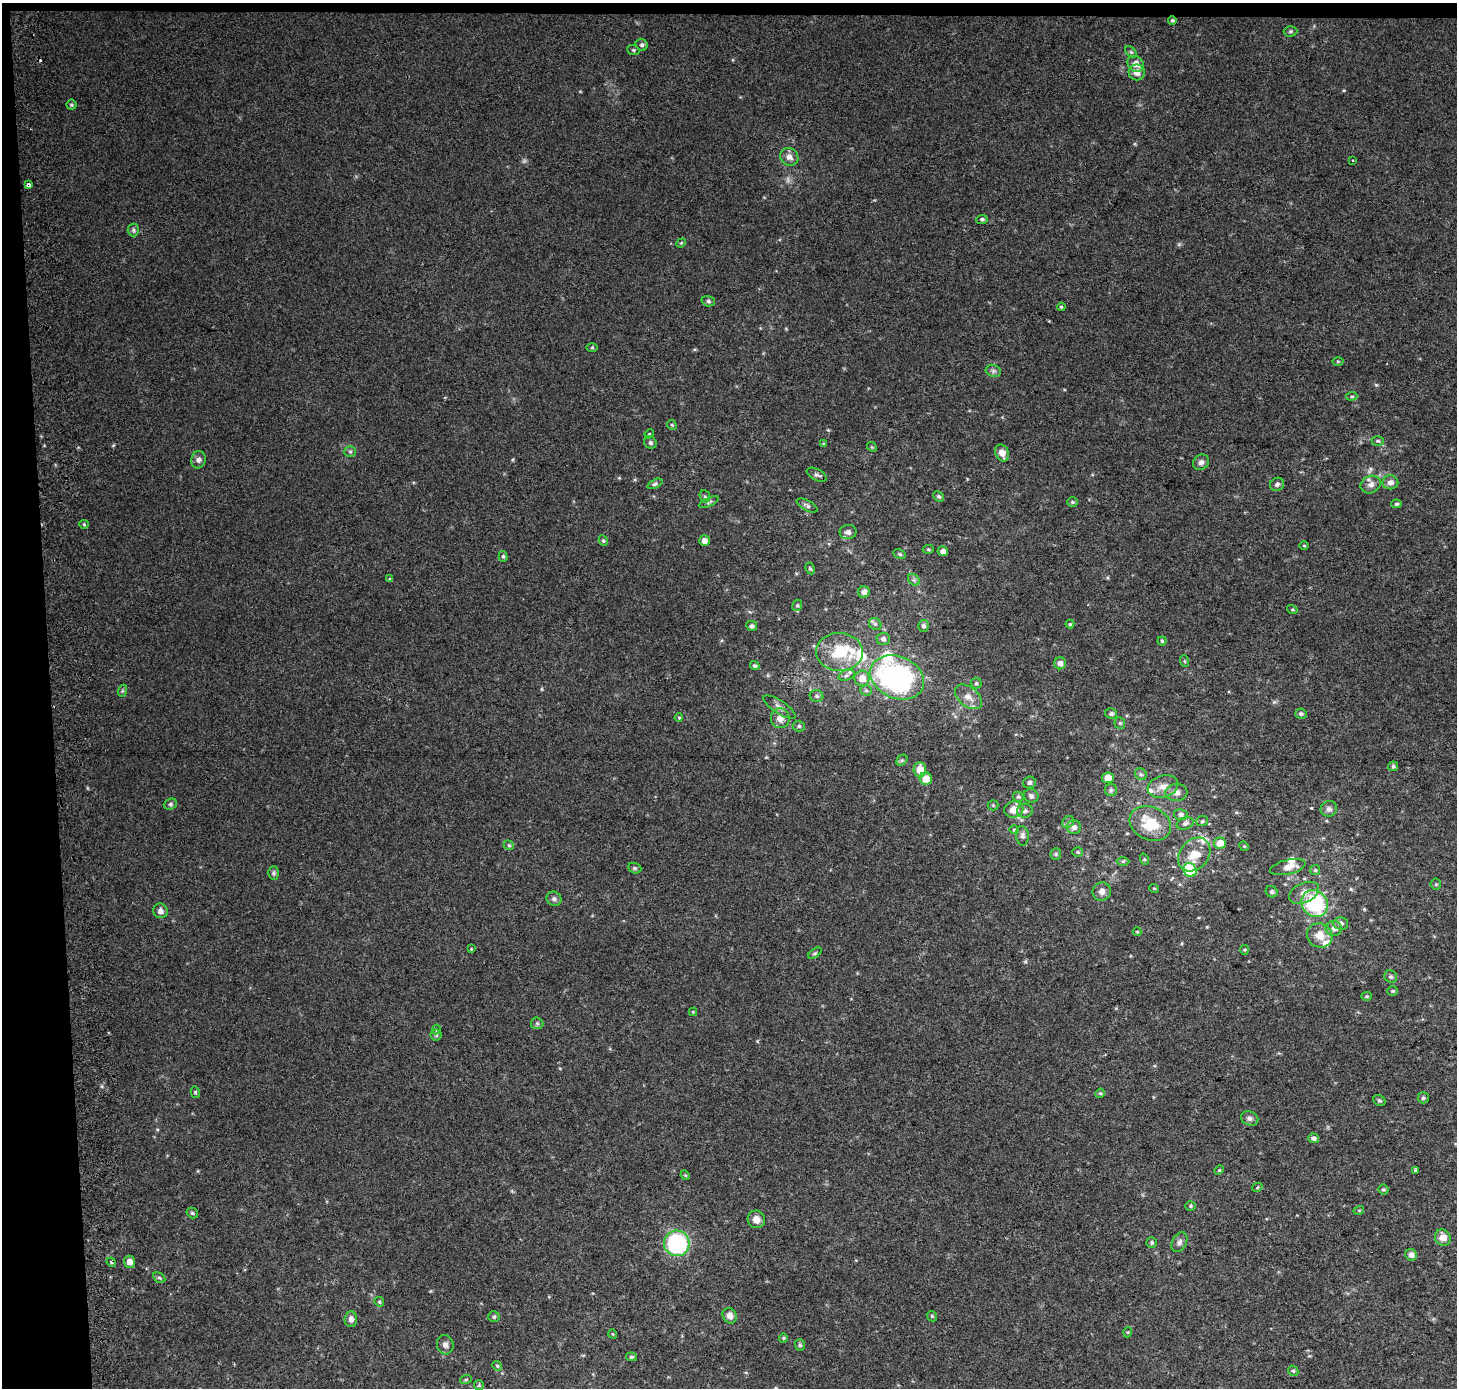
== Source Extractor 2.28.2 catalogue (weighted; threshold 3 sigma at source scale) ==
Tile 1 of 3 x 3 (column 1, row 1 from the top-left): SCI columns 75-1529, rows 2774-4159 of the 4511 x 4167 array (HDU 1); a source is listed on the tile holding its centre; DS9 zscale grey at full resolution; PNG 1459 x 1390 px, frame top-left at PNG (2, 3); each listed source drawn as its Kron ellipse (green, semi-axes under 4 px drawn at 4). Shown black and unused: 4% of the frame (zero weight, under 2 of 3 exposures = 2% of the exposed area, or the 3 px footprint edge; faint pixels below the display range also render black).
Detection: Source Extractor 2.28.2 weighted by HDU 2 'WHT'; one run over the whole footprint, this tile lists its part. Background 0.0707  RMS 0.013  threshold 0.058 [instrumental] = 3 sigma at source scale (4.5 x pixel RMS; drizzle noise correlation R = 1.50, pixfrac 1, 0.0396/0.0396 arcsec/px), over >= 5 px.
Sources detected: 191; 2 too faint to see at this stretch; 2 cosmic-ray / hot-pixel residue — neither listed nor drawn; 8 inside a brighter listed object's ellipse — not listed separately; the other 179 listed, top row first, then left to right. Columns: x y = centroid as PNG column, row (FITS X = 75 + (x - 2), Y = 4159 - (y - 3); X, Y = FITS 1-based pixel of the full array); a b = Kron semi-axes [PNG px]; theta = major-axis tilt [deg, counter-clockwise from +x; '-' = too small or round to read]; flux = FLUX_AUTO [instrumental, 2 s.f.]
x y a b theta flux
1172 20 4 4 - 2.3
1290 31 7 5 2 2.2
642 45 6 5 - 2.7
633 50 6 5 - 1.9
1131 52 7 4 -45 1.9
1136 64 9 7 -38 9.4
1137 72 8 8 - 9.3
71 105 5 5 - 1.9
789 157 9 8 - 7.9
1353 160 3 2 - 1.2
29 185 4 3 - 6
982 219 6 4 7 2.3
133 230 6 5 - 2.8
681 243 5 4 - 1.2
708 301 7 5 -17 2.4
1061 307 4 3 - 1.4
592 348 5 3 - 1.4
1338 361 5 3 - 1.3
993 371 8 6 -19 3.3
1352 396 6 4 5 1.6
672 425 5 4 - 1.4
649 434 5 4 - 1.2
1378 441 6 5 - 2
650 443 6 6 - 3.2
824 444 4 3 - 1.6
872 447 5 4 - 1.4
350 452 6 5 - 2.4
1002 453 9 6 -65 9.1
198 460 9 7 78 4.9
1201 462 8 7 - 4.6
817 475 11 5 -27 3.6
1390 482 8 7 - 7.2
655 484 8 4 26 2.4
1277 484 7 6 - 3.3
1371 484 10 8 26 6.9
705 496 6 5 - 2.2
939 497 6 4 -42 2.7
709 502 11 4 24 2.7
1072 502 5 4 - 1.8
1396 504 5 4 - 2.1
807 505 11 5 -28 3.5
84 524 4 4 - 1.4
848 532 8 7 - 5.8
603 541 5 4 - 1.9
704 541 5 5 - 7.5
1304 546 4 3 - 1.1
928 549 6 4 -1 1.8
943 551 5 5 - 7.2
900 554 6 4 -27 2.2
503 556 5 4 - 2
810 568 6 4 -61 1.8
390 579 4 3 - 2
914 580 6 5 - 2.9
864 592 6 5 - 6.5
797 605 6 4 68 1.9
1292 609 5 3 - 1.4
875 624 7 5 -40 2.7
1070 624 4 4 - 1.7
752 626 5 5 - 3.6
923 626 6 5 - 3.4
883 639 6 6 - 4.5
1162 641 4 4 - 1.5
839 652 23 19 -2 48
1184 661 6 3 -70 1.6
1060 663 6 6 - 5.9
755 666 5 4 - 2.3
846 675 8 5 20 3.4
897 677 28 21 -24 250
862 678 7 7 - 15
976 683 5 5 - 2.5
866 690 5 5 - 2.3
122 691 6 4 72 1.6
816 696 7 6 - 3.1
968 697 15 9 -39 13
779 707 19 6 -33 6.9
1111 714 6 5 - 3.2
1301 714 5 5 - 2.7
679 717 4 3 - 1.9
780 718 10 9 - 11
1120 723 6 5 - 2.3
799 726 6 5 - 2.5
902 760 6 5 - 2
1393 766 5 5 - 2.3
920 770 7 6 - 16
1141 774 6 5 - 2.5
1108 778 6 5 - 13
926 779 6 6 - 15
1029 783 6 6 - 3.4
1163 786 15 11 16 13
1111 790 6 6 - 2.7
1176 792 11 8 5 7.5
1031 796 7 6 - 3.6
1018 797 5 5 - 2.1
170 804 7 5 20 2.4
993 805 5 5 - 1.7
1329 809 8 8 - 4.6
1014 810 9 8 - 16
1025 811 8 7 - 4.2
1181 815 7 5 -13 4.3
1202 821 6 5 - 2.1
1068 822 6 5 - 2.6
1150 823 21 16 -24 42
1185 823 9 5 20 3.9
1074 827 7 7 - 5.1
1014 830 4 4 - 1.5
1022 836 10 6 -83 4
1220 843 6 5 - 16
509 845 5 4 - 1.9
1244 846 5 4 - 1.3
1078 852 5 4 - 2.1
1056 854 6 5 - 2.2
1194 855 18 14 51 26
1144 859 6 3 -71 1.4
1123 861 6 4 1 1.8
1288 867 18 7 13 12
635 868 7 5 -21 2.1
1190 870 7 6 - 52
1315 870 5 5 - 2
274 873 6 5 - 2.7
1436 884 5 5 - 1.9
1154 888 5 3 - 1.1
1102 892 9 9 - 6.5
1272 892 6 5 - 2.6
1304 893 16 9 25 12
554 899 8 7 - 3.7
1315 904 14 12 -51 100
160 911 7 7 - 5.9
1341 923 7 6 - 4.2
1334 928 8 7 - 7.2
1137 932 4 4 - 1.3
1320 935 13 12 - 16
471 949 4 3 - 0.99
1244 950 5 4 - 1.4
815 953 8 4 35 2
1391 977 6 6 - 2.8
1392 991 5 4 - 1.8
1367 996 5 4 - 1.8
693 1012 4 4 - 1.1
537 1023 6 6 - 2.5
436 1029 5 3 - 2.8
436 1035 5 5 - 1.9
195 1092 6 4 -77 2
1100 1093 5 4 - 1.6
1423 1098 5 5 - 2.3
1379 1101 6 5 - 2.2
1250 1118 9 7 -22 4.4
1313 1138 5 5 - 4.7
1219 1170 4 4 - 1.4
1416 1170 4 3 - 6.8
685 1175 5 4 - 1.3
1257 1187 5 4 - 1.4
1383 1189 5 5 - 2.1
1190 1206 5 4 - 2
1359 1210 5 3 - 1.2
192 1213 6 5 - 2.4
756 1219 9 8 - 9.6
1443 1237 8 7 - 11
1152 1242 5 5 - 2
1179 1242 10 7 63 4.7
677 1243 13 12 - 140
1411 1255 6 5 - 6.7
111 1262 5 3 - 1.5
130 1262 6 5 - 9.5
159 1278 6 4 -30 2.1
379 1302 5 4 - 1.7
730 1316 8 7 - 7.5
932 1316 6 4 -47 1.6
494 1317 6 5 - 2.4
351 1319 8 6 88 6.4
1128 1332 5 3 - 1.2
613 1334 4 3 - 0.94
783 1338 5 4 - 1.4
445 1345 10 8 -75 5.2
800 1345 5 5 - 2.3
632 1357 5 4 - 2.1
497 1366 5 4 - 1.7
1293 1371 6 4 -43 1.9
466 1379 6 4 19 1.5
479 1385 5 5 - 1.9
Overlapping masked pixels (flux is a lower limit): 1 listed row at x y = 29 185